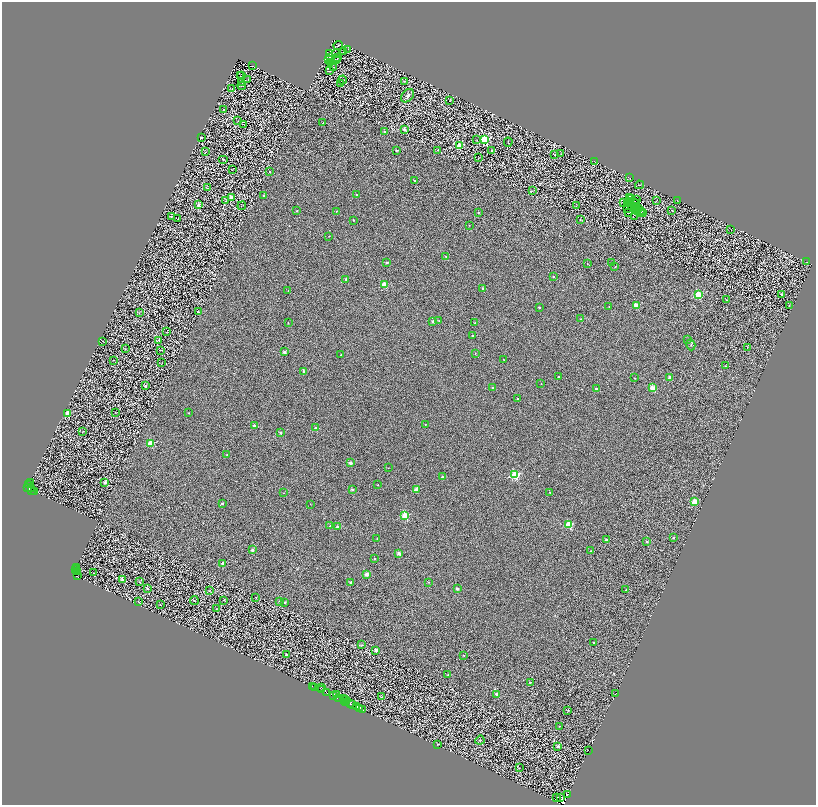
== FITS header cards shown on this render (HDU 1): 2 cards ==
NAXIS1  =                 1628
NAXIS2  =                 1606

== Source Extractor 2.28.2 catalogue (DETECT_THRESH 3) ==
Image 1628 x 1606 px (HDU 1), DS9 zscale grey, zoomed out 1/2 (1 PNG px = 2 x 2 image px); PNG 818 x 807 px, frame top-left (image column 1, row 1606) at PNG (2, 2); each listed source drawn as its Kron ellipse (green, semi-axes under 4 px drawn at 4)
Background 1.02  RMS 2.3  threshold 6.95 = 3 sigma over >= 5 px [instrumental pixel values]
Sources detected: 319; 79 cannot appear on this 1/2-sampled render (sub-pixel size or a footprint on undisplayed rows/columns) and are neither listed nor drawn; the other 240 listed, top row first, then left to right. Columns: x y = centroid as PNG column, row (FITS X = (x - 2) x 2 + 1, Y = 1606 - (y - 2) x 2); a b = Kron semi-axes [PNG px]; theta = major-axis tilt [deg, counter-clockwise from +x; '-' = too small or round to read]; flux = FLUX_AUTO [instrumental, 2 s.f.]
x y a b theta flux
338 46 4 2 - 370
348 50 3 1 - 130
343 52 2 1 - 120
329 54 2 1 - 110
336 54 4 2 - 160
330 57 2 1 - 130
338 58 4 1 - 250
337 59 2 1 - 150
328 60 2 1 - 120
331 63 2 1 - 90
252 66 2 1 - 160
333 67 2 1 - 240
330 70 3 1 - 180
242 75 3 2 - 95
240 76 2 1 - 80
248 79 2 1 - 98
342 80 4 1 - 130
405 81 2 2 - 310
242 83 2 1 - 130
340 84 3 1 - 170
242 86 4 1 - 190
232 88 2 1 - 120
407 96 7 5 49 1400
450 101 2 1 - 230
224 109 2 1 - 420
238 121 2 2 - 120
323 123 3 2 - 380
244 124 4 1 - 230
404 129 2 2 - 2000
385 132 2 2 - 2000
201 138 3 2 - 690
477 140 3 2 - 150
485 140 3 3 - 49000
508 142 4 1 - 140
459 146 3 3 - 9700
396 150 3 2 - 890
438 150 2 2 - 170
492 150 2 2 - 850
205 152 3 2 - 370
561 154 2 1 - 180
555 155 2 2 - 550
478 158 3 2 - 170
223 160 5 1 - 100
595 162 3 1 - 160
232 170 3 2 - 150
269 171 2 2 - 600
629 177 3 1 - 87
415 181 2 2 - 1100
640 185 4 1 - 160
208 188 2 1 - 110
533 190 2 2 - 150
356 194 2 2 - 280
264 195 2 2 - 790
231 197 2 2 - 4100
629 198 2 1 - 140
632 198 3 1 - 62
636 199 2 1 - 190
226 201 2 1 - 400
656 201 2 1 - 240
677 201 2 1 - 140
623 202 3 2 - 350
628 202 2 1 - 110
630 202 2 1 - 110
635 203 4 2 - 280
627 204 3 1 - 170
198 205 2 2 - 3200
242 206 4 1 - 120
576 206 2 1 - 100
631 207 2 1 - 29
628 208 3 1 - 170
638 208 2 1 - 100
636 209 2 1 - 97
672 210 2 2 - 640
297 211 2 2 - 310
336 211 2 2 - 230
642 211 2 1 - 77
478 212 2 2 - 670
637 212 4 2 - 100
629 213 3 2 - 170
642 213 5 1 - 110
171 216 2 2 - 470
635 217 2 1 - 46
178 219 2 1 - 110
353 220 2 2 - 420
580 220 2 2 - 270
469 225 2 1 - 120
731 229 3 1 - 90
329 236 2 1 - 200
445 256 2 2 - 220
807 262 3 1 - 110
387 263 2 2 - 1600
612 263 2 1 - 120
587 264 2 1 - 290
615 267 2 2 - 190
553 276 2 2 - 1200
346 279 2 2 - 2400
385 285 3 3 - 12000
482 288 2 2 - 470
288 290 2 2 - 140
698 295 3 3 - 26000
782 295 2 2 - 3000
727 300 2 2 - 380
636 305 2 2 - 8900
789 305 2 2 - 240
539 307 2 2 - 570
609 307 2 2 - 370
198 312 2 2 - 840
139 313 2 1 - 130
580 319 2 2 - 340
433 321 2 2 - 2100
439 321 3 2 - 380
288 323 2 1 - 290
475 323 2 2 - 420
167 332 3 1 - 110
472 335 2 2 - 620
159 340 2 2 - 790
687 340 2 2 - 170
102 341 2 1 - 230
691 345 6 4 -72 780
747 347 2 2 - 210
125 349 2 1 - 160
160 350 2 1 - 230
284 352 2 2 - 2800
475 354 2 2 - 270
341 355 2 2 - 440
503 359 2 2 - 210
113 360 2 1 - 230
162 363 3 2 - 150
725 366 2 2 - 270
304 371 2 2 - 1700
559 377 2 2 - 440
670 377 2 2 - 3600
635 378 2 1 - 290
541 383 2 1 - 190
145 386 2 2 - 2400
492 388 2 2 - 1500
653 388 3 2 - 12000
596 389 2 2 - 2200
517 399 2 2 - 440
115 412 2 1 - 110
67 413 3 3 - 10000
188 413 2 2 - 350
425 424 2 2 - 350
254 425 2 2 - 1900
316 428 2 2 - 3000
82 432 2 1 - 120
281 433 2 2 - 2400
151 443 3 3 - 14000
227 455 2 2 - 580
350 463 2 2 - 3500
388 468 2 1 - 150
515 475 3 3 - 39000
442 477 2 2 - 1200
30 482 2 1 - 260
105 482 2 2 - 3200
28 484 2 1 - 280
378 485 2 2 - 270
28 487 3 1 - 1200
32 488 2 1 - 530
352 489 2 2 - 1400
416 489 2 2 - 5600
32 490 2 1 - 1700
34 491 2 1 - 3300
550 492 2 2 - 550
283 493 2 2 - 240
694 501 2 2 - 10000
222 503 2 2 - 1300
310 504 2 1 - 150
405 516 3 3 - 21000
569 525 3 3 - 20000
330 526 2 2 - 500
338 527 2 2 - 4900
673 538 2 2 - 520
377 539 2 2 - 300
606 540 2 2 - 1300
647 541 2 2 - 1400
252 550 2 2 - 3300
591 551 3 2 - 860
399 553 2 2 - 4300
374 559 2 2 - 700
222 563 2 2 - 3000
76 568 3 1 - 660
75 570 4 1 - 730
77 571 2 2 - 1300
94 573 2 1 - 160
367 574 2 2 - 4700
77 576 3 1 - 990
122 580 4 4 - 1000
139 582 3 3 - 370
350 582 2 2 - 1900
428 582 3 2 - 260
147 589 2 2 - 1700
457 589 2 2 - 2700
626 589 2 2 - 430
209 591 3 3 - 290
256 597 2 2 - 390
224 600 2 2 - 390
194 601 4 2 - 220
279 601 2 2 - 780
138 602 3 2 - 150
284 602 2 2 - 1300
160 604 2 1 - 160
216 609 3 2 - 350
594 642 2 2 - 680
362 645 3 2 - 250
376 650 2 2 - 4000
286 655 2 2 - 820
463 655 2 1 - 330
448 675 2 2 - 400
530 682 2 2 - 360
313 686 2 1 - 2900
314 687 3 1 - 780
321 687 3 1 - 330
321 690 2 2 - 4200
327 693 2 1 - 5000
615 693 2 1 - 4800
496 694 2 2 - 3100
334 695 3 1 - 1400
337 695 2 1 - 330
381 697 4 2 - 210
338 699 3 1 - 790
344 699 2 1 - 840
345 699 2 1 - 2800
344 701 2 2 - 2500
346 702 2 1 - 2400
350 704 2 1 - 4300
353 705 2 2 - 18000
357 707 2 1 - 2400
360 708 2 1 - 2500
363 710 2 1 - 710
568 710 2 2 - 410
559 726 2 1 - 220
480 740 5 3 - 380
437 744 2 1 - 150
558 746 3 3 - 1200
588 751 2 1 - 3900
519 768 2 1 - 120
567 794 2 1 - 8300
557 797 4 1 - 1400
561 798 2 1 - 330
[79 sub-pixel or undisplayed-footprint detections neither listed nor drawn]